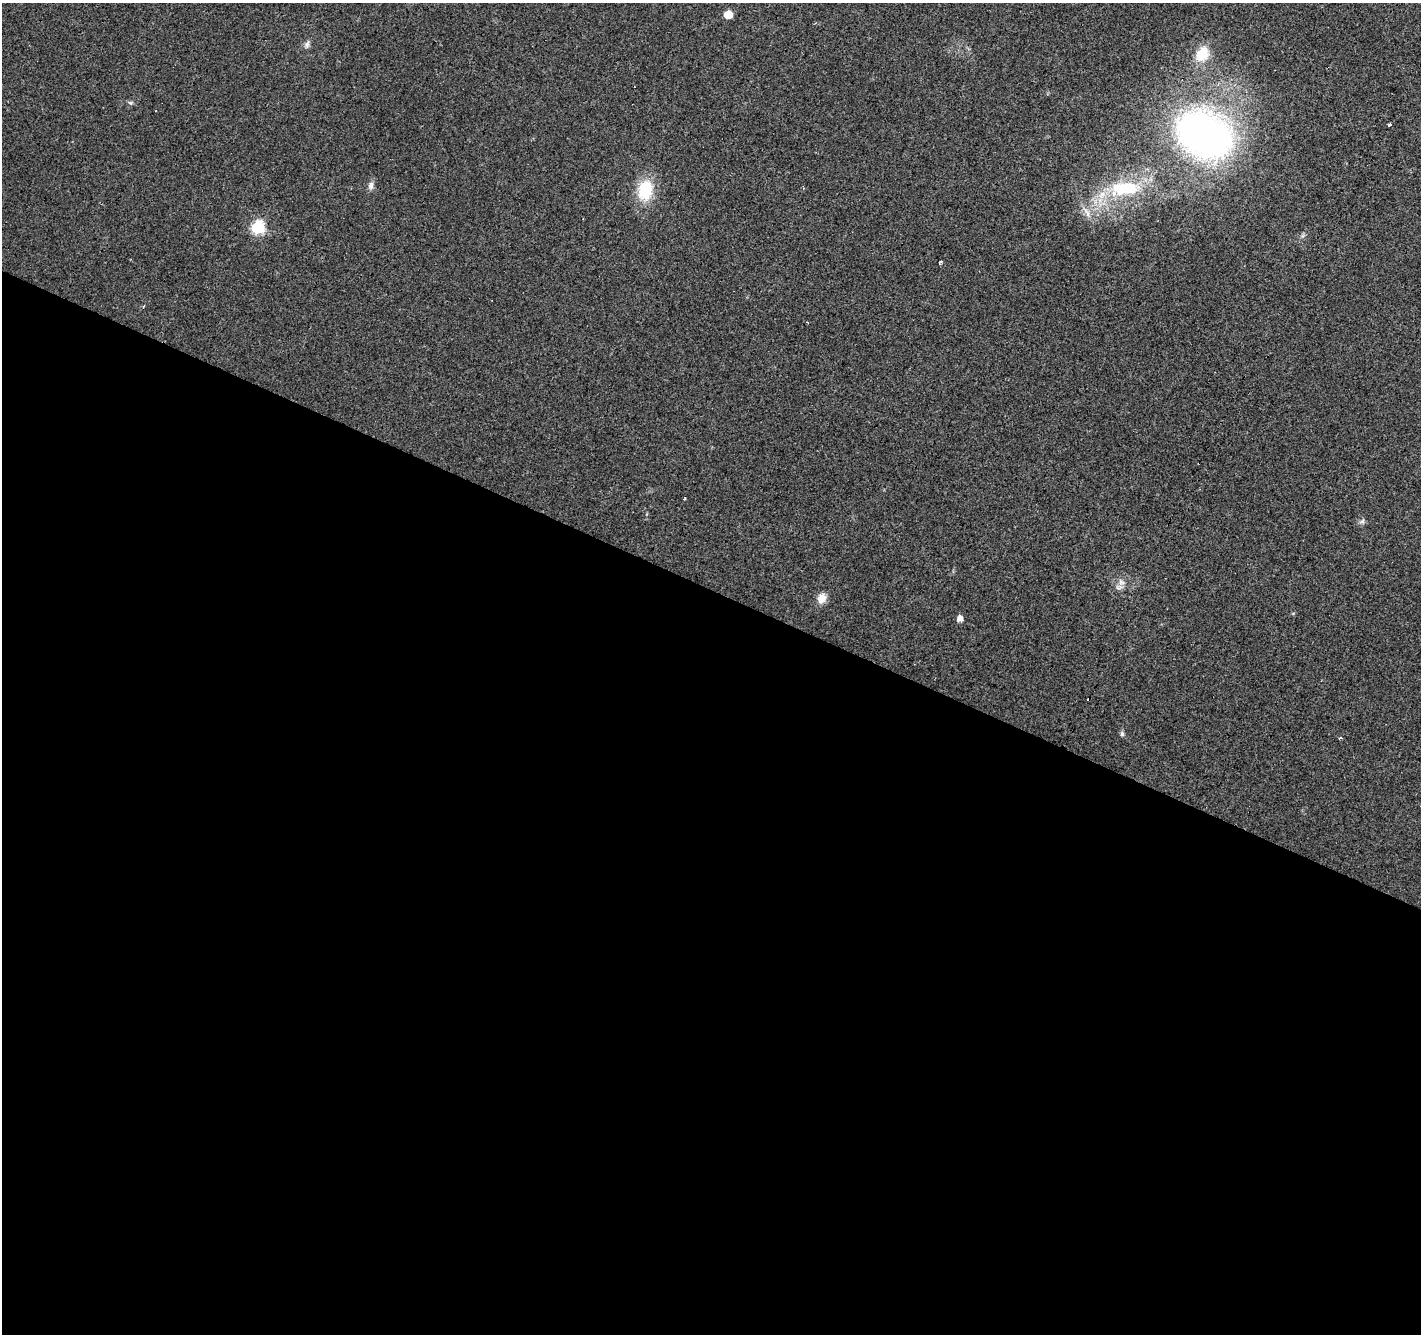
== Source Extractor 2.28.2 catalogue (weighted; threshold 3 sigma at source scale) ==
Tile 14 of 4 x 4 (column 2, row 4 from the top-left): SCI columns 1421-2839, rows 202-1533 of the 5684 x 5795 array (HDU 1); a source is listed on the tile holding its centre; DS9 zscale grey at full resolution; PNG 1423 x 1336 px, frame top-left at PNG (2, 3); no overlay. Shown black and unused: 56% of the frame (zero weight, under 3 of 4 exposures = <1% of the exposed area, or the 3 px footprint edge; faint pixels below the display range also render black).
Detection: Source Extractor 2.28.2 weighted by HDU 2 'WHT'; one run over the whole footprint, this tile lists its part. Background 0.04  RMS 0.0035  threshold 0.0158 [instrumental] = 3 sigma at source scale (4.5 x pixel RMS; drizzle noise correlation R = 1.50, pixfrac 1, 0.0396/0.0396 arcsec/px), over >= 5 px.
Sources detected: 22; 3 cosmic-ray / hot-pixel residue — not listed; the other 19 listed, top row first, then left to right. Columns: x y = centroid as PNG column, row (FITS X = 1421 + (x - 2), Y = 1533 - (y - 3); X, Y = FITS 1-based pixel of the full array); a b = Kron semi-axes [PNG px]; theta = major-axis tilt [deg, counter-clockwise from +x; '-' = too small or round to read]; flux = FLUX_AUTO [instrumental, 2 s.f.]
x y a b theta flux
728 14 5 5 - 7.8
307 44 10 6 78 1.2
1202 54 17 13 57 8.4
156 111 3 2 - 0.31
1389 125 4 3 - 3.4
1205 134 55 39 -28 140
371 186 11 7 83 1.6
1124 188 45 20 5 22
645 190 21 15 80 14
1087 212 18 5 -62 2.4
258 228 7 6 - 44
940 262 3 3 - 2
685 498 3 2 - 0.35
1362 521 7 5 31 0.83
1121 582 10 8 -57 1.9
821 598 13 10 62 3.1
960 618 6 5 - 2.2
1122 734 5 5 - 1
1340 738 3 2 - 0.73